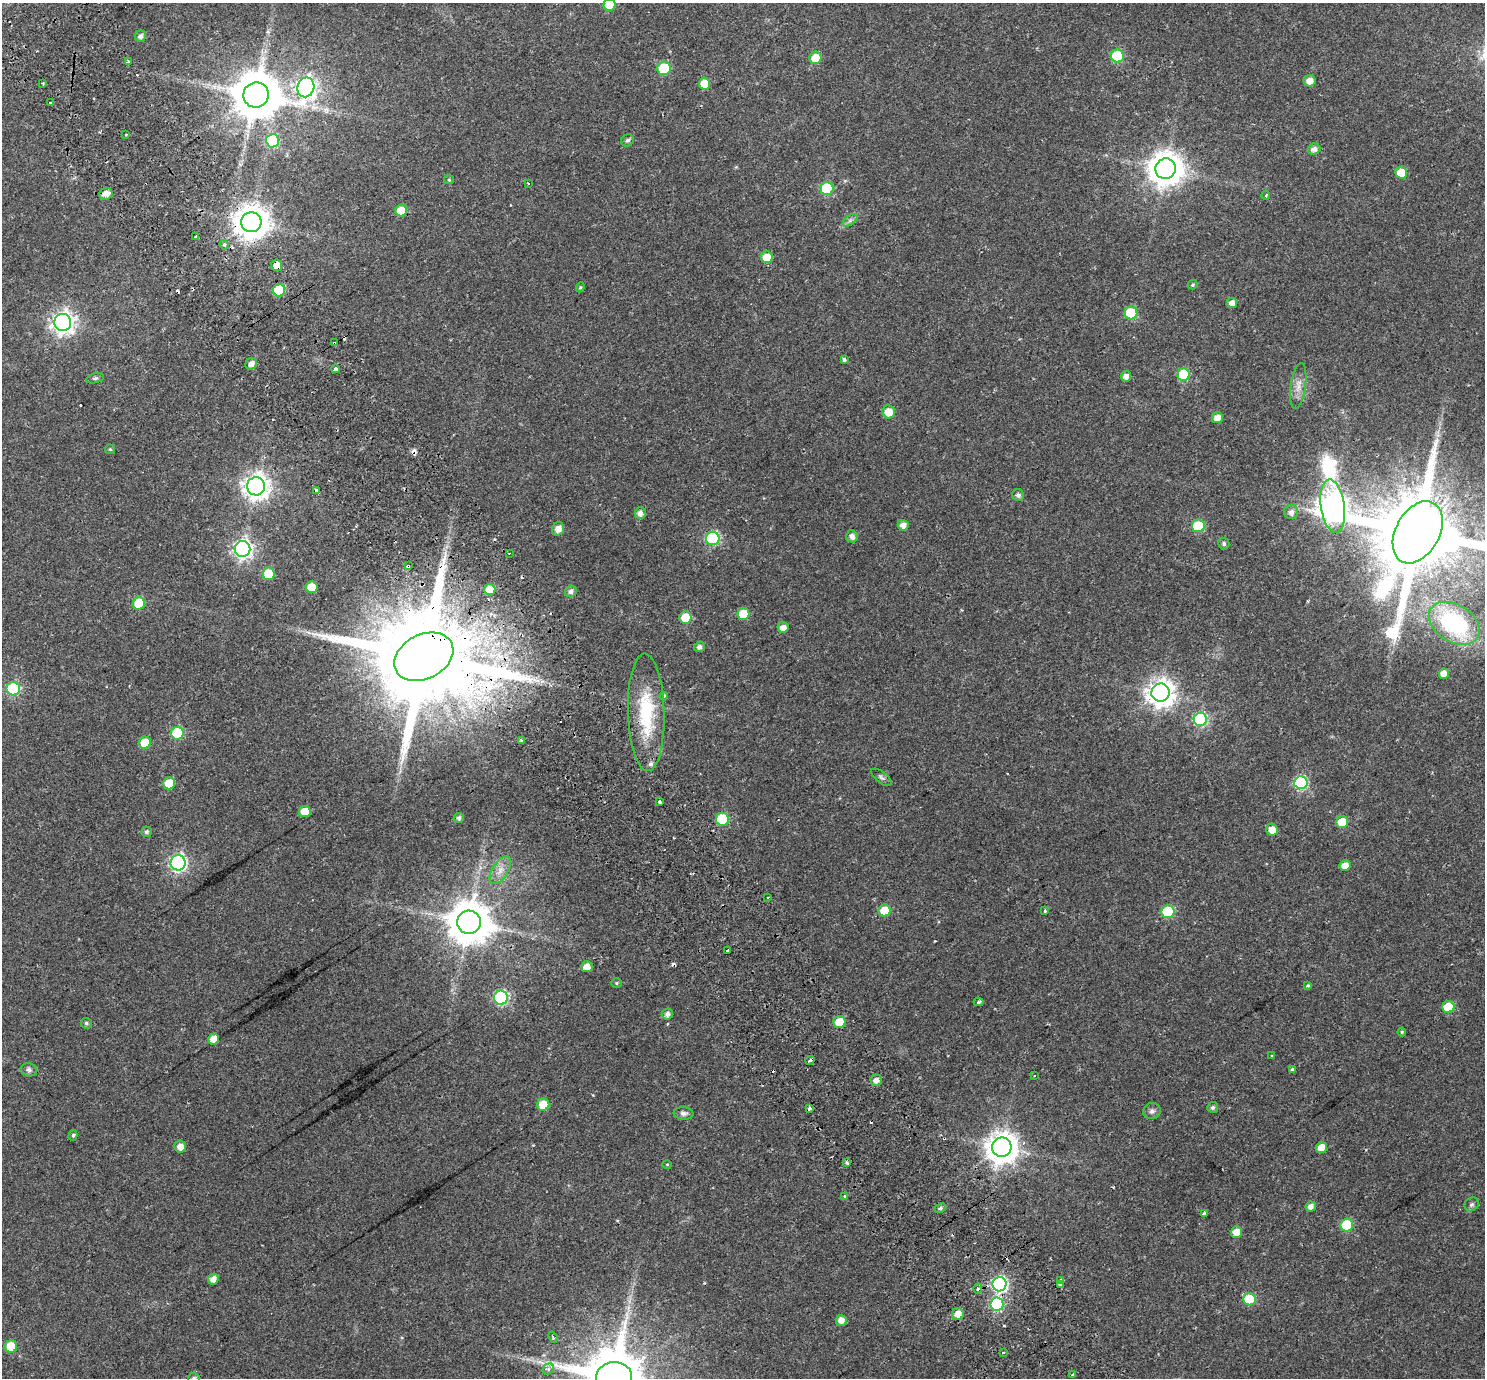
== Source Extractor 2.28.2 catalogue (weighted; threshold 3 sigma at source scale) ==
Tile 11 of 4 x 4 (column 3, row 3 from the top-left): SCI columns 3036-4518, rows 1599-2974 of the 6075 x 6008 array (HDU 1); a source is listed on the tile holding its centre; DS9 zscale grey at full resolution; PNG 1487 x 1380 px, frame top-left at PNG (2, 3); each listed source drawn as its Kron ellipse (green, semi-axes under 4 px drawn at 4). Shown black and unused: <1% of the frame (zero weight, under 2 of 3 exposures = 5% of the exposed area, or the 3 px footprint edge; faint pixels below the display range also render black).
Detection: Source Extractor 2.28.2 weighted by HDU 2 'WHT'; one run over the whole footprint, this tile lists its part. Background 0.0554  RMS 0.0045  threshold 0.0201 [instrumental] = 3 sigma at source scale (4.5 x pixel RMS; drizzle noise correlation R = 1.50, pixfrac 1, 0.0396/0.0396 arcsec/px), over >= 5 px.
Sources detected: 172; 18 cosmic-ray / hot-pixel residue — neither listed nor drawn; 1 inside a brighter listed object's ellipse — not listed separately; the other 153 listed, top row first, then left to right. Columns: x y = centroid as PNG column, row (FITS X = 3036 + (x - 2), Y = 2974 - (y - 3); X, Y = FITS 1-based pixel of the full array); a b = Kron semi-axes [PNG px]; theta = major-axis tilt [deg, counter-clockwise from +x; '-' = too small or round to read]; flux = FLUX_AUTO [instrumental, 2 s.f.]
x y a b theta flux
609 5 6 6 - 11
140 36 6 5 - 1.4
1117 56 6 6 - 24
815 58 6 6 - 6.5
128 61 4 3 - 0.5
664 68 7 6 - 21
1310 81 6 6 - 3.2
43 83 2 2 - 0.5
704 84 6 5 - 8.1
306 87 10 8 70 200
256 95 13 12 - 1800
50 103 3 3 - 0.63
126 135 3 2 - 0.76
627 140 6 6 - 1.1
272 141 6 6 - 31
1314 149 6 5 - 2
1166 169 10 10 - 740
1401 173 6 5 - 9.5
449 180 5 4 - 0.48
528 183 2 2 - 0.35
827 188 6 6 - 27
106 194 6 6 - 3.1
1266 195 4 3 - 0.33
401 210 6 5 - 8.6
850 220 9 4 37 1.2
251 222 10 10 - 710
195 237 3 3 - 0.74
224 245 5 4 - 0.79
767 257 6 6 - 7.9
277 265 6 5 - 4.7
1193 285 5 4 - 0.57
580 287 5 4 - 0.46
279 290 6 6 - 17
1232 303 5 5 - 2.7
1131 313 6 6 - 23
63 323 8 8 - 240
334 343 4 3 - 1.6
844 360 4 3 - 1.9
251 364 6 5 - 2.3
336 369 4 3 - 2.9
1184 375 6 6 - 24
1126 376 5 5 - 2.3
95 378 9 5 13 0.77
1298 386 23 7 82 3.7
889 412 6 6 - 5.8
1217 418 5 5 - 3.9
110 449 5 5 - 0.44
256 486 9 9 - 350
316 491 3 3 - 2
1018 495 6 5 - 1.2
1333 506 27 12 -82 500
1291 512 7 7 - 1.6
640 513 6 5 - 2
903 525 5 5 - 2.8
1198 526 6 6 - 21
558 529 7 6 - 3.1
1418 532 33 22 61 7600
852 536 6 5 - 2
713 538 6 6 - 47
1224 544 6 5 - 0.83
242 549 8 8 - 160
509 553 3 2 - 0.35
408 566 4 3 - 3
268 574 6 6 - 14
311 587 6 6 - 8.2
490 589 5 5 - 6.5
571 591 6 5 - 1.5
139 603 6 6 - 12
743 614 6 6 - 10
685 618 6 6 - 9.7
1454 623 27 18 -32 39
783 627 6 5 - 2.8
699 647 5 5 - 1.3
424 657 31 22 27 11000
1444 674 5 5 - 3.5
13 689 7 6 - 35
1160 693 9 9 - 410
664 696 4 3 - 0.96
646 712 59 18 -88 26
1200 719 6 6 - 55
177 733 6 6 - 25
522 741 3 3 - 1.6
145 743 6 6 - 13
881 777 12 5 -37 1.1
169 783 6 6 - 7.6
1301 783 6 6 - 52
660 802 4 3 - 2.6
305 812 6 5 - 6.6
459 818 5 5 - 1.2
722 819 6 6 - 24
1342 822 6 6 - 12
1272 830 6 5 - 3.9
146 832 5 5 - 0.84
178 863 7 7 - 110
1345 866 5 5 - 3.6
500 870 15 7 59 3.4
767 898 3 3 - 0.47
885 910 6 6 - 8.6
1045 911 3 3 - 0.6
1168 912 6 6 - 29
469 922 12 11 - 1400
728 950 3 3 - 2
587 967 5 5 - 3.6
616 983 5 4 - 0.52
1308 986 3 3 - 0.91
501 998 7 7 - 54
978 1002 5 3 - 0.74
1448 1007 6 6 - 11
667 1014 6 5 - 1.6
839 1022 6 6 - 7.5
86 1023 5 5 - 0.73
1402 1032 4 4 - 0.45
214 1039 5 5 - 4.3
1272 1056 3 3 - 1.5
810 1060 5 3 - 3.5
1292 1069 3 3 - 1.8
29 1070 8 6 -12 1.1
1034 1076 3 2 - 0.28
876 1080 5 5 - 2.1
543 1105 6 6 - 8.3
1213 1107 5 5 - 0.89
809 1109 4 3 - 21
1152 1111 9 8 - 1.5
683 1113 10 6 -4 1.4
73 1135 5 4 - 0.73
180 1147 6 6 - 2.8
1002 1147 10 9 - 580
1321 1148 5 5 - 5.2
847 1163 4 3 - 2.1
667 1164 5 3 - 0.31
845 1196 4 3 - 2.4
1472 1204 7 6 - 0.97
1311 1207 5 5 - 2.1
940 1208 6 4 27 0.86
1204 1213 4 3 - 3
1347 1225 6 6 - 21
1236 1232 5 5 - 4.4
213 1279 5 5 - 2.3
1061 1281 3 3 - 14
999 1284 7 7 - 88
1060 1285 3 3 - 1.8
978 1288 5 4 - 0.86
1250 1299 6 6 - 14
997 1304 7 6 - 44
958 1314 6 6 - 4
841 1320 5 5 - 2.9
553 1337 6 4 -67 0.6
11 1347 6 6 - 12
1003 1353 3 3 - 1.7
548 1369 6 5 - 0.78
1073 1375 4 3 - 4
614 1377 18 15 5 3800
194 1378 6 5 - 0.97
Overlapping masked pixels (flux is a lower limit): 8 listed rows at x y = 251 222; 277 265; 334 343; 408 566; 424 657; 810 1060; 809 1109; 997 1304
Isophote crosses this tile's border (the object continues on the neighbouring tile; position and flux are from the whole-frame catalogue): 4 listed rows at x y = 609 5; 1418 532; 614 1377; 194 1378